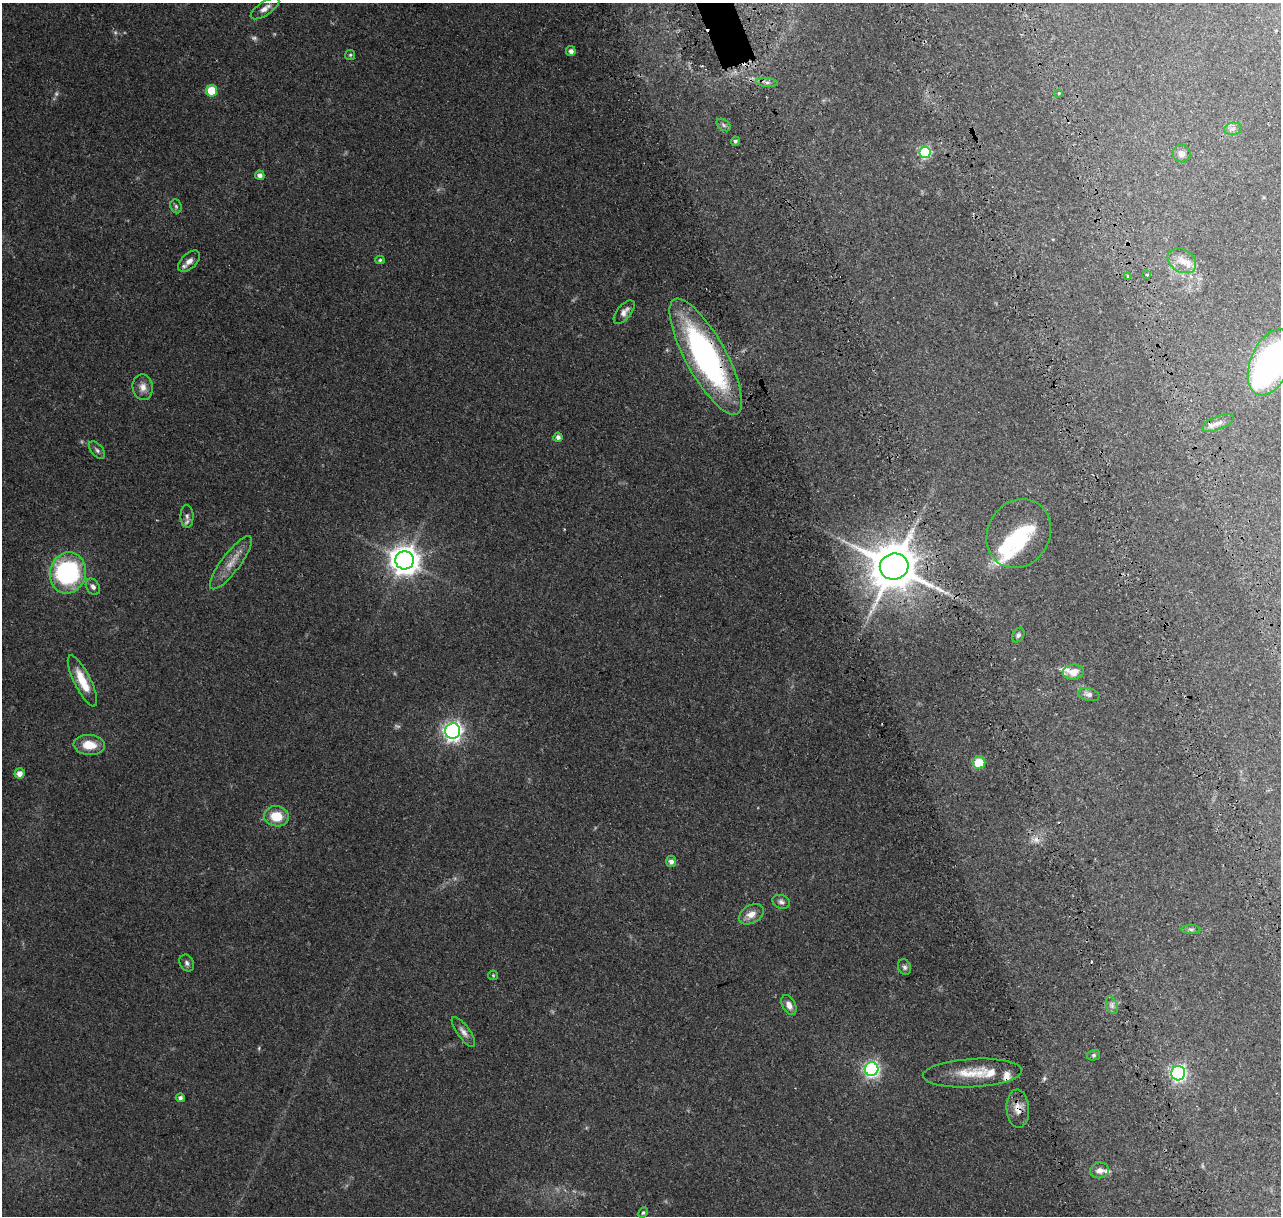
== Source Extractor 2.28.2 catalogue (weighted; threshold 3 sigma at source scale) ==
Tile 6 of 4 x 4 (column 2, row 2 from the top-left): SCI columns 1714-2992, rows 2910-4123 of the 5993 x 5867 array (HDU 1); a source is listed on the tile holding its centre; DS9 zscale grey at full resolution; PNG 1283 x 1218 px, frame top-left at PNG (2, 3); each listed source drawn as its Kron ellipse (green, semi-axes under 4 px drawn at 4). Shown black and unused: <1% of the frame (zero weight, under 3 of 4 exposures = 25% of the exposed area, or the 3 px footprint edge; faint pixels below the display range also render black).
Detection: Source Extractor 2.28.2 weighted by HDU 2 'WHT'; one run over the whole footprint, this tile lists its part. Background 0.142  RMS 0.0044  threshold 0.0196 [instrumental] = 3 sigma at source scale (4.5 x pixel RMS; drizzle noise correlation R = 1.50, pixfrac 1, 0.0396/0.0396 arcsec/px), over >= 5 px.
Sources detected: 78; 6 too faint to see at this stretch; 3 inside a brighter object's white glare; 2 cosmic-ray / hot-pixel residue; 1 long thin detection or spike segment (spike, bleed or trail) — neither listed nor drawn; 7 inside a brighter listed object's ellipse — not listed separately; the other 59 listed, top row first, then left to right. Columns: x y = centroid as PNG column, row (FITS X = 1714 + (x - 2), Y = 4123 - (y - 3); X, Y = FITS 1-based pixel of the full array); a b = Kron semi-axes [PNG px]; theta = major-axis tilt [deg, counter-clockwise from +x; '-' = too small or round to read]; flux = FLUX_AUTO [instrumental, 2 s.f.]
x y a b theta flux
265 8 17 6 34 2.7
571 51 5 4 - 1.6
350 55 5 5 - 0.59
767 82 11 4 -5 1.2
211 91 5 5 - 11
1059 93 3 2 - 0.37
724 125 8 5 -37 0.83
1233 129 9 6 7 1.5
735 141 4 4 - 0.89
925 152 6 6 - 40
1182 154 9 9 - 2.2
260 175 5 4 - 2.2
176 206 7 5 -69 0.85
380 260 4 4 - 0.58
189 261 13 7 44 2.6
1182 261 15 11 -32 4.5
1147 275 3 3 - 0.89
1128 276 3 3 - 0.46
624 312 14 7 51 2.7
706 356 65 20 -61 110
1271 362 35 20 67 110
143 387 13 10 -85 3.3
1218 423 17 6 21 2.3
558 437 4 4 - 1.5
97 450 10 6 -50 1.3
187 516 11 6 -89 1.7
1019 533 36 31 60 25
405 560 9 9 - 580
231 563 32 9 53 6.3
894 566 14 13 - 1800
68 573 21 18 76 52
93 587 9 6 -55 1.5
1018 635 8 5 61 0.96
1073 672 10 7 6 4.9
82 681 28 8 -64 9.7
1089 694 11 6 -14 1.7
453 731 8 7 - 170
89 745 15 10 -4 7.3
979 763 6 6 - 12
19 773 5 5 - 3.1
276 816 12 10 -8 9.5
671 862 5 5 - 2.1
781 902 9 6 -19 1.4
751 914 13 9 30 3.9
1191 929 9 4 -1 1
187 963 9 6 -58 1.3
905 967 8 6 -66 1.2
493 975 5 4 - 0.48
789 1005 10 6 -62 2.7
1112 1005 9 5 -71 1.4
463 1032 18 6 -54 2.3
1094 1055 7 5 14 0.81
871 1069 7 7 - 110
972 1073 50 14 3 13
1178 1073 7 7 - 94
180 1098 4 4 - 1.4
1018 1109 19 11 -86 4.7
1099 1170 9 8 - 2.4
643 1213 6 4 61 0.58
Overlapping masked pixels (flux is a lower limit): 4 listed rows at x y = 706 356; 894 566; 972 1073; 1018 1109
Isophote crosses this tile's border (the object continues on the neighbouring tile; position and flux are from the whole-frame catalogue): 1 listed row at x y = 1271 362